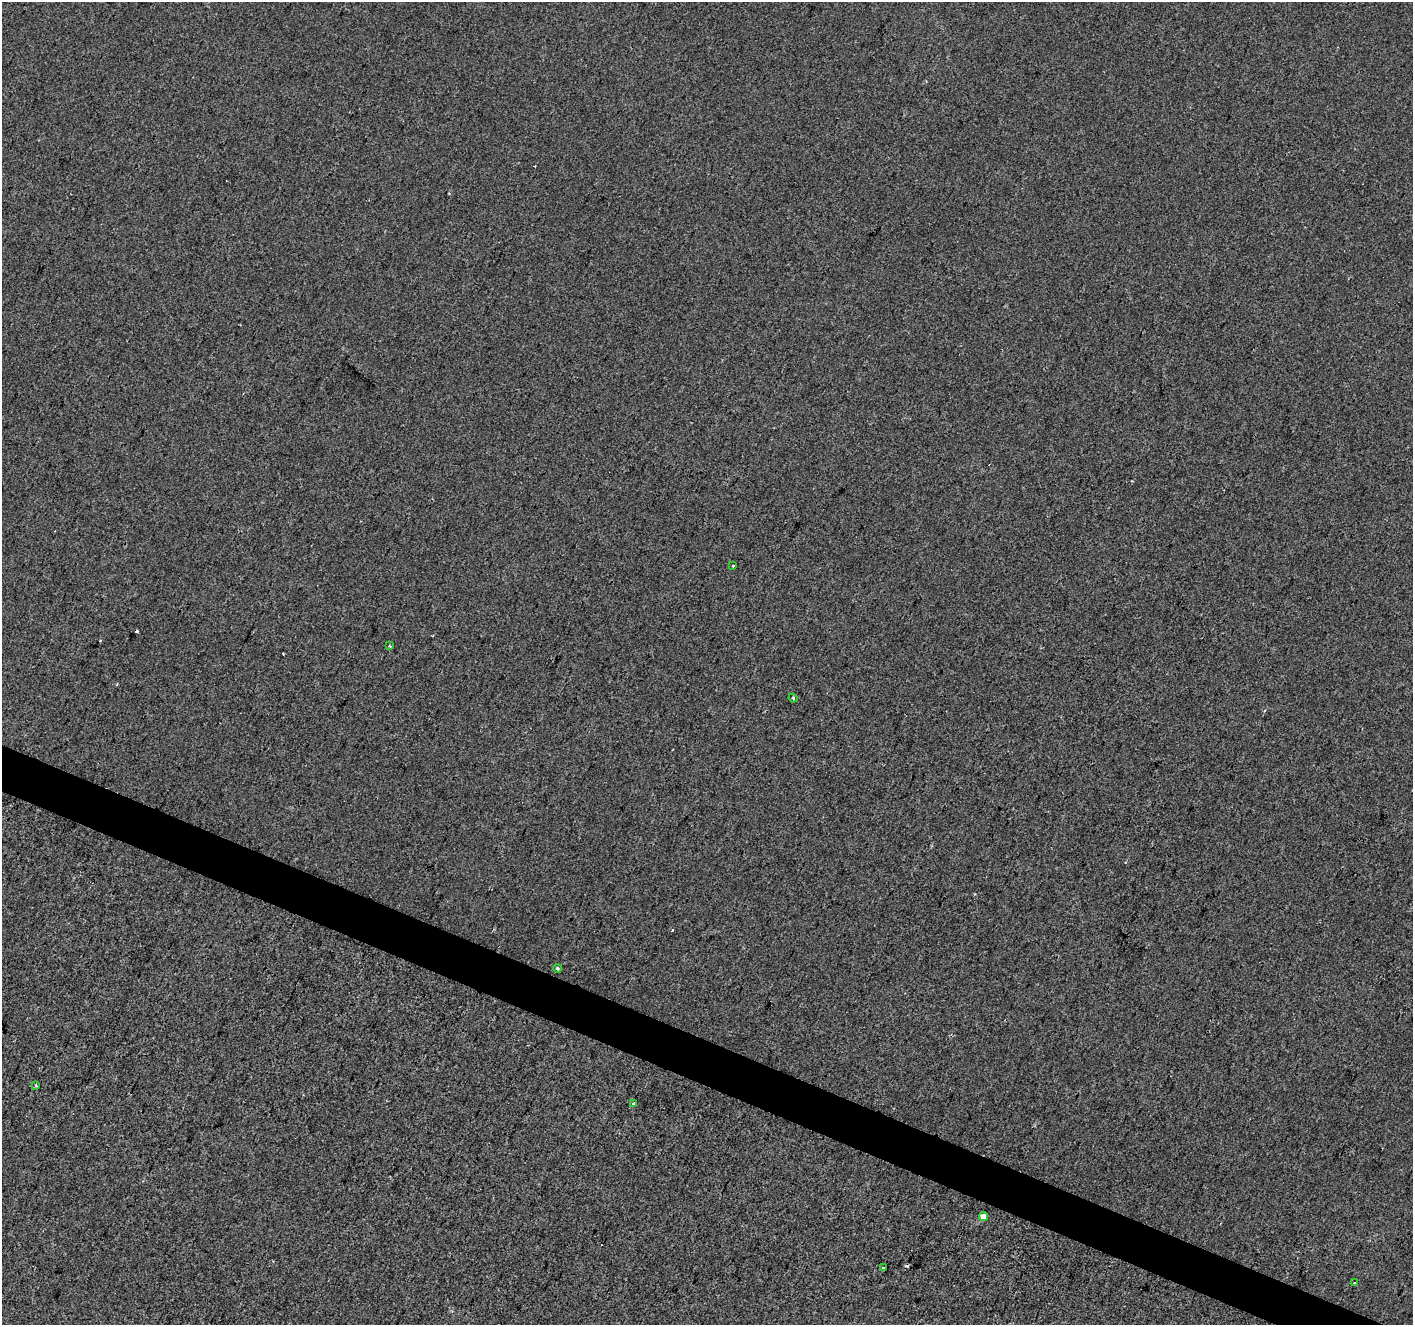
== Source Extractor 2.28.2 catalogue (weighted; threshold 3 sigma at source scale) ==
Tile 6 of 4 x 4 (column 2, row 2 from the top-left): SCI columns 1417-2827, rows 2917-4239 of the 5648 x 5767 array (HDU 1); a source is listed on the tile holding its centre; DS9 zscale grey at full resolution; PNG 1415 x 1327 px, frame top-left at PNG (2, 2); each listed source drawn as its Kron ellipse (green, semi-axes under 4 px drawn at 4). Shown black and unused: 3% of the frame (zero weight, under 2 of 3 exposures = <1% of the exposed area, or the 3 px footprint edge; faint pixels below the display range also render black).
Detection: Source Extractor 2.28.2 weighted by HDU 2 'WHT'; one run over the whole footprint, this tile lists its part. Background 6.98e-04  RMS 0.0057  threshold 0.0258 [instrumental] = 3 sigma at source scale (4.5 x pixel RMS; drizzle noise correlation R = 1.50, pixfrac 1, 0.0396/0.0396 arcsec/px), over >= 5 px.
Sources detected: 12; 3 cosmic-ray / hot-pixel residue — neither listed nor drawn; the other 9 listed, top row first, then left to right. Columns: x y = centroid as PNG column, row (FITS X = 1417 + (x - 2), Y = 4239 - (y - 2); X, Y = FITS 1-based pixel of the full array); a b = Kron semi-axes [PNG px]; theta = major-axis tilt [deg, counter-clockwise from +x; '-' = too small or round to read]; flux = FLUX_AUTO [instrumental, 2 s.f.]
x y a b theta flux
733 566 3 3 - 2.2
389 646 3 3 - 0.49
793 698 4 3 - 0.68
558 968 4 4 - 0.91
36 1086 3 2 - 1.2
634 1104 4 3 - 3.4
983 1216 5 4 - 4.3
883 1268 3 3 - 3.6
1355 1283 3 2 - 0.83